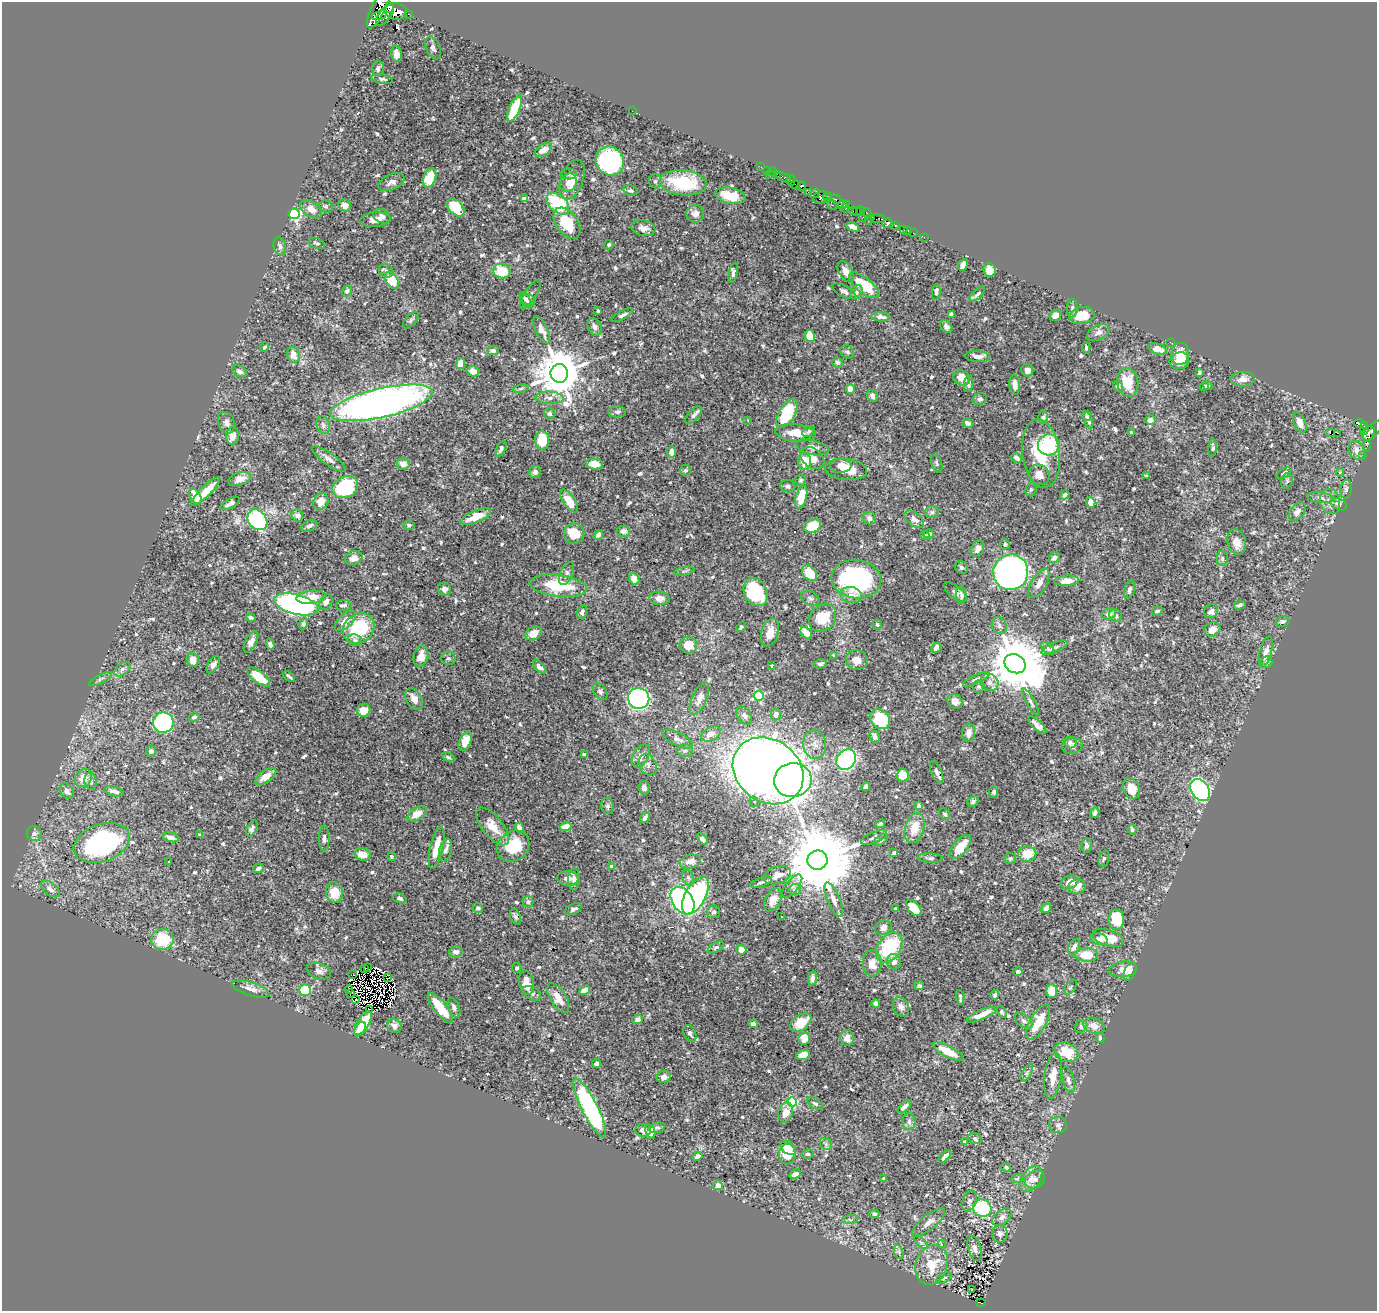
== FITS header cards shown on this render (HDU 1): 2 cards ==
NAXIS1  =                 1375
NAXIS2  =                 1309

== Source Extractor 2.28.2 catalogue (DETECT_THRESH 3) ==
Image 1375 x 1309 px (HDU 1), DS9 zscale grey, 1 PNG px = 1 image px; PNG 1379 x 1313 px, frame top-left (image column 1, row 1309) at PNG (2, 2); each listed source drawn as its Kron ellipse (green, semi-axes under 4 px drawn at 4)
Background 0.337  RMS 0.0079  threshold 0.0238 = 3 sigma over >= 5 px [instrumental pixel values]
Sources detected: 736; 5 with non-positive FLUX_AUTO (blend fragments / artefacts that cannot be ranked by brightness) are neither listed nor drawn; of the other 731, the 500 brightest by FLUX_AUTO listed and drawn (231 fainter detections omitted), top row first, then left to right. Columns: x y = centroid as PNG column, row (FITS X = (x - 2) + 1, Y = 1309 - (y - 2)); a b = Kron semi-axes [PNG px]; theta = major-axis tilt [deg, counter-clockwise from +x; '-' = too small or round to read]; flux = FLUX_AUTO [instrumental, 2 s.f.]
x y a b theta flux
379 6 25 7 65 3100
389 7 6 4 86 1600
396 11 11 8 -6 4700
409 14 3 2 - 120
379 15 8 4 16 1000
385 15 13 6 54 2000
433 48 12 7 -66 2.9
396 54 8 5 -85 3.8
378 68 7 6 - 2.3
382 79 11 5 -7 1.4
515 109 14 5 66 20
632 111 2 2 - 3.1
543 150 10 5 31 4.1
610 161 15 14 - 110
761 167 2 2 - 8.6
767 170 2 2 - 8.6
773 172 4 2 - 12
568 174 8 5 -1 1
769 175 3 2 - 72
776 175 3 2 - 19
783 177 8 3 -23 42
430 178 10 6 70 15
572 180 20 11 70 7.5
655 181 7 6 - 1.5
791 181 5 4 - 370
391 182 14 7 25 2.8
568 183 9 8 - 3.2
683 183 23 12 -5 31
795 185 5 3 - 370
802 186 4 3 - 440
630 191 7 5 -14 1.2
808 192 2 2 - 6.2
815 193 5 3 - 230
730 196 15 8 -13 12
820 197 7 6 - 420
828 197 5 3 - 420
524 199 4 4 - 4.7
835 199 6 3 -19 310
558 204 13 8 -42 36
847 204 4 3 - 170
345 205 6 5 - 4
832 205 6 3 -49 160
842 205 5 4 - 140
326 206 7 6 - 1.1
456 207 10 7 -49 17
845 208 4 3 - 220
311 209 12 7 -32 4.8
853 211 3 2 - 89
856 211 3 3 - 88
860 211 5 3 - 370
867 213 5 3 - 20
294 214 5 5 - 97
695 214 9 8 - 3.4
382 216 9 6 -29 2.2
863 217 3 2 - 39
872 218 3 2 - 24
878 219 7 4 -8 65
375 220 15 7 5 4.7
868 221 2 2 - 4.7
567 223 18 11 -55 19
887 223 5 4 - 510
895 225 3 3 - 150
853 227 7 4 -23 3.7
643 228 12 8 -12 3.8
904 229 4 3 - 18
908 230 3 2 - 10
913 233 3 2 - 1.1
924 237 2 2 - 5.7
317 243 8 5 -21 1.1
609 245 5 4 - 1.2
280 246 9 6 -76 2
963 265 6 4 67 3.1
989 270 7 6 - 6.1
386 271 8 6 -34 1.4
502 271 8 7 - 15
846 271 11 7 -60 5.5
733 273 10 4 79 1.5
392 280 9 6 -54 13
864 285 18 7 -38 21
347 291 6 4 56 0.97
844 291 13 5 -26 1.7
856 292 7 5 54 1.4
936 292 8 4 83 1.6
977 294 10 4 43 1.6
530 295 17 6 57 1.9
525 298 7 4 -56 1.3
528 301 7 6 - 1.9
1072 308 9 5 90 1.7
598 311 3 3 - 1.1
951 314 4 4 - 1.9
622 315 12 4 27 1.8
1082 315 13 8 9 8.7
1055 316 6 5 - 3.7
881 317 9 4 -3 2.4
411 320 10 5 46 1.2
595 327 9 6 -63 2.5
946 327 7 5 -46 1.9
542 330 15 6 -63 4.8
1098 333 12 7 27 2.7
810 336 6 5 - 9
1170 342 2 2 - 2
264 347 5 4 - 1
1086 348 5 3 - 1.1
1157 349 9 5 -16 4.6
493 350 6 4 0 2.4
847 352 7 6 - 1.6
1180 354 11 9 83 7.8
293 355 8 6 -74 5.6
977 356 12 5 -4 3
1179 361 10 8 16 7.7
460 363 5 4 - 5.7
837 363 5 5 - 1.4
1027 370 6 6 - 2.7
240 371 8 5 -30 1.9
473 371 6 5 - 5.6
1199 372 4 3 - 0.98
559 373 9 9 - 2700
962 378 9 7 -31 5
1243 379 12 7 3 3.4
1128 382 14 10 -79 11
969 384 8 4 84 1.6
1015 385 10 5 -85 3.6
1208 385 5 4 - 1
1118 386 5 4 - 1.5
1204 387 5 4 - 0.97
521 389 8 4 10 1.1
850 389 4 4 - 6
873 396 6 5 - 2.3
549 398 14 6 -3 3.2
980 399 7 6 - 1.9
381 403 52 14 13 370
617 412 9 5 1 1.5
550 414 6 5 - 1.4
787 414 16 8 59 33
694 415 11 5 47 1.6
1087 416 5 3 - 0.95
1043 417 7 5 89 0.99
748 420 3 3 - 2.5
1150 420 5 5 - 2.9
1088 421 8 4 -74 1.3
226 423 11 8 -70 2.7
968 423 6 4 -30 2.1
1300 423 11 5 -66 4.4
1359 423 5 4 - 130
323 425 9 6 -69 1.9
1364 426 4 3 - 120
1364 430 5 3 - 58
809 431 7 5 33 0.97
1372 431 13 6 46 550
1131 432 3 3 - 1.1
796 433 20 8 -6 7.7
1330 433 2 2 - 400
1337 433 3 2 - 180
1369 433 7 5 61 290
232 436 9 6 85 3.8
542 440 9 7 -87 12
1049 445 11 10 - 24
1367 446 5 2 - 7
812 447 17 7 -14 3.9
1213 448 9 4 87 1.4
501 449 8 4 64 1.6
1357 450 10 7 -64 3.3
671 452 6 4 90 3
1041 453 34 18 -83 31
1363 455 3 2 - 2.4
812 458 13 9 -37 5.7
1017 458 6 4 -40 2.1
329 459 20 6 -36 3.4
804 461 8 6 -84 8
937 463 10 5 -72 1.2
403 464 6 6 - 3.6
594 464 8 5 -5 5.9
841 466 11 7 3 3.9
846 469 21 10 -6 8.7
686 470 5 5 - 1.7
535 472 6 6 - 2.2
1340 472 4 3 - 1.1
1284 473 8 4 31 1.4
1039 475 11 9 -41 4.4
1147 476 3 3 - 0.96
240 479 12 6 19 5.5
800 480 5 5 - 1
1287 481 8 5 72 1
787 486 7 6 - 1.7
345 487 13 10 25 39
1031 489 7 5 75 0.95
1346 489 9 5 83 1.6
206 491 19 5 44 10
1065 495 5 4 - 1.7
196 496 8 5 -60 8.4
801 497 12 5 76 13
1321 498 14 5 -6 2.3
569 501 13 6 -54 11
1330 501 13 10 -74 4.4
321 502 9 7 58 5.9
1091 503 5 4 - 4.9
230 504 11 4 29 2.8
1339 504 9 5 -26 3.6
932 512 7 6 - 1.3
1297 512 10 6 51 3.2
297 516 6 5 - 2.5
476 517 16 6 22 9.6
869 518 7 6 - 2.1
914 519 11 6 -38 3.6
257 520 11 9 -51 71
409 525 5 4 - 1.3
309 526 8 5 25 1.8
812 526 8 6 22 21
623 531 6 5 - 2.9
574 533 10 10 - 14
929 534 5 4 - 1.5
598 535 5 4 - 2
925 535 4 3 - 1.4
1237 542 13 9 -74 5
1005 544 5 5 - 0.98
978 548 8 6 66 3.6
354 558 9 7 14 5.3
1054 558 6 4 44 2.1
1222 559 7 5 -89 1.2
961 568 7 6 - 1.3
684 571 10 3 11 1
1011 572 18 17 - 230
567 573 12 6 68 2.2
809 573 9 6 -48 13
634 579 6 5 - 6.9
856 579 25 19 -7 73
1067 581 12 5 3 5.3
1039 583 16 7 59 4.9
558 586 29 10 -7 27
445 589 6 6 - 2.6
1129 590 9 5 76 1.6
756 592 15 11 -63 35
955 592 13 6 -39 1.8
851 595 11 8 -12 3.7
961 595 8 5 -84 1.5
311 597 15 6 5 9.6
659 598 10 6 -3 4.9
810 598 10 6 -27 1.7
326 602 8 6 59 2.8
296 604 23 10 -14 160
344 605 8 5 -1 1.3
1240 605 6 4 16 1.3
1157 611 5 4 - 1.3
1211 611 7 6 - 2.9
582 612 7 5 76 1.6
1109 614 7 5 20 3.4
1116 616 7 6 - 1.3
251 618 5 3 - 1.5
823 618 15 12 52 14
345 621 13 7 43 5.7
1282 621 7 5 12 1.4
303 623 6 4 71 1.1
877 625 5 4 - 1
999 626 9 7 -58 1.9
741 627 5 3 - 1.1
359 628 17 14 37 31
1212 629 8 7 - 4.6
534 633 9 6 30 6.2
770 633 14 8 74 6.7
806 633 7 4 -47 6.2
355 640 7 5 -21 1.1
251 642 11 5 63 3.9
270 644 6 4 -73 1.7
688 645 9 8 - 9.7
936 648 5 4 - 2.2
1048 648 8 4 -45 1.3
1055 648 14 4 22 2
1266 652 16 6 76 4.1
421 656 11 7 75 5.3
833 656 3 3 - 1.5
448 658 7 6 - 1.3
193 660 7 6 - 4.7
857 660 11 9 -23 5
1267 662 6 5 - 1.3
820 664 6 4 10 1.3
1015 664 11 9 -32 4500
213 665 9 5 58 2
772 665 3 3 - 1.2
539 667 9 4 -50 2.3
122 669 9 5 37 1.8
289 676 7 2 -40 1.2
259 677 13 6 -38 11
101 679 12 4 28 1.5
976 679 14 4 25 1.8
989 682 9 8 - 3.7
979 687 6 6 - 1.2
600 692 9 6 -57 1.5
758 696 5 5 - 62
639 698 10 10 - 160
699 698 17 7 66 4.5
414 699 12 7 -62 4.5
955 701 8 6 -40 3.3
1031 702 15 3 -62 1.6
364 710 7 6 - 6.3
776 714 6 5 - 2.8
744 716 10 6 -56 2.2
194 717 5 4 - 1.5
880 719 11 9 -38 29
163 723 10 10 - 100
1037 725 12 4 -43 3.3
969 733 9 6 86 3.1
711 734 10 6 29 5
875 737 6 5 - 2
678 739 16 6 -26 2.9
465 741 10 5 64 10
1070 743 6 5 - 1.1
815 744 14 11 -84 5.6
1072 746 10 7 15 1.9
685 750 8 6 0 1.5
151 751 5 5 - 2
584 755 4 3 - 1.1
641 756 12 7 60 3.3
448 757 7 4 -30 1
846 760 11 9 50 110
648 765 11 8 -61 2
768 771 37 31 -37 820
937 772 11 5 -66 1.8
903 775 6 6 - 14
266 776 12 6 34 5.4
83 778 10 8 51 5.9
793 780 19 17 10 160
90 781 9 6 -82 2.2
866 787 4 4 - 2.7
644 788 7 5 -84 1.8
1131 789 11 8 -66 7.4
1200 790 12 8 -54 120
67 791 8 6 -50 2.5
114 791 10 4 -14 2.3
994 792 5 4 - 1.1
973 801 6 5 - 1.2
754 802 5 4 - 1.1
607 806 8 6 -79 1.4
919 806 4 3 - 4.7
1095 813 5 4 - 1.2
417 814 10 6 34 7.2
945 814 6 5 - 1.6
645 817 6 4 54 1.9
880 824 5 4 - 1.7
493 826 23 10 -51 9.2
566 827 6 4 11 4.9
252 828 8 5 62 1.8
519 828 5 4 - 3.1
915 828 15 9 74 11
1132 829 5 4 - 1.2
34 834 7 7 - 1.6
200 835 3 3 - 0.98
171 837 8 4 -14 2.7
324 838 13 5 89 1.6
874 838 14 5 22 1.8
702 839 6 4 -54 2.9
881 840 7 5 38 1.2
102 843 29 18 19 90
1086 845 7 5 86 1.3
513 846 17 14 38 22
960 847 14 7 51 12
437 848 21 6 77 10
446 850 11 6 74 2.2
894 852 4 4 - 1.9
362 854 8 6 -11 6.4
1027 854 9 7 4 13
392 856 4 4 - 1.1
930 858 12 4 -3 1.4
1010 858 6 5 - 1.1
1104 859 8 5 72 1.1
817 860 10 9 - 8500
168 862 3 3 - 1.7
690 862 11 7 12 5.4
612 866 4 3 - 3.4
258 868 5 3 - 1.5
777 875 14 8 18 5.4
688 877 7 5 -71 1.5
568 878 10 7 -4 3.6
574 879 11 6 87 2.4
761 882 11 4 18 1.3
1069 882 9 6 21 4.7
792 886 14 6 50 2.5
1077 887 9 7 16 4.9
50 889 11 6 -37 2.9
795 890 6 5 - 2.3
334 893 10 8 -79 9.8
695 896 21 10 60 81
400 898 7 4 -20 1.2
834 899 18 6 -68 4.6
773 900 12 7 65 5.5
683 901 15 10 -55 150
528 902 5 5 - 1.9
478 908 5 5 - 1.1
914 908 10 5 -47 12
1046 908 5 4 - 2.2
573 909 9 5 25 1.5
895 909 4 3 - 1.5
714 912 6 6 - 1.5
515 916 8 5 -67 1.5
782 916 3 2 - 1.3
1116 920 10 8 89 14
883 928 8 7 - 3.1
1108 938 16 8 -16 9.6
1099 939 9 6 -18 2.6
162 940 11 10 - 24
716 947 8 5 29 1.1
1074 947 8 5 64 2.8
889 948 16 11 54 37
741 950 5 4 - 5.9
456 952 6 5 - 3
1086 955 11 7 -1 11
894 962 8 7 - 3.1
872 963 13 9 -89 6.2
368 968 3 2 - 1.6
517 968 5 4 - 1.3
365 969 2 2 - 1
1123 969 14 7 7 6.9
319 971 12 7 -20 2.6
1018 971 5 4 - 1.2
1130 971 10 5 65 2.1
353 975 2 2 - 0.99
388 978 3 2 - 1.2
812 978 7 4 81 2.4
526 983 12 7 -79 9.4
919 986 5 4 - 1.5
1070 987 8 5 56 0.99
251 989 19 6 -17 3.5
349 989 4 2 - 2
305 990 6 5 - 25
585 990 6 4 32 3.7
1052 991 7 5 89 10
350 993 3 2 - 1.6
532 993 10 6 -27 2.2
995 995 5 4 - 1.2
960 997 7 3 -86 1.3
558 998 17 8 -59 7
355 1000 3 2 - 1.4
876 1004 4 4 - 2.1
901 1007 10 7 -64 2.8
440 1008 18 6 -51 14
454 1008 10 5 -69 2.1
370 1009 3 2 - 1.1
1002 1012 6 4 -61 1.4
981 1015 16 5 23 8.5
637 1019 5 4 - 1.8
1024 1021 10 6 -36 1.6
1038 1022 19 8 61 15
801 1023 12 7 36 11
363 1024 14 6 60 18
753 1024 5 4 - 1.8
394 1026 7 6 - 3.1
1081 1026 7 5 46 1.4
1094 1026 11 7 -22 3.8
360 1029 7 5 50 11
690 1033 9 5 -63 1.7
804 1038 6 6 - 7.3
847 1038 8 6 -78 3.3
1100 1038 5 4 - 1.1
948 1051 17 5 -27 11
1067 1052 12 9 -27 15
803 1055 7 5 16 7.8
597 1064 4 4 - 1.9
1027 1073 10 4 61 1.3
1053 1076 23 8 82 8.7
664 1077 7 6 - 3
1068 1080 13 6 -75 2.1
792 1102 5 5 - 44
815 1104 9 5 -32 1.3
904 1107 8 4 40 2.5
590 1108 33 8 -63 95
786 1113 10 7 76 5.9
909 1122 8 6 -89 1.8
1058 1125 9 8 - 1.9
657 1128 8 5 13 1.2
643 1130 8 6 -5 2.5
650 1132 7 4 -66 7.3
975 1138 7 5 -25 1.8
965 1142 4 3 - 2.2
826 1144 7 5 -48 1.2
788 1148 8 6 -39 9.7
787 1154 10 8 86 14
807 1154 6 4 13 1.4
698 1156 5 4 - 2.4
945 1156 7 3 48 2
1006 1167 5 4 - 1.2
795 1174 6 4 27 2.7
884 1178 3 3 - 1.2
1017 1179 7 4 19 1
1031 1179 15 9 53 4.5
1035 1179 10 8 28 2.4
718 1185 5 4 - 4.4
969 1201 11 7 69 1.9
982 1208 9 8 - 42
874 1214 5 4 - 0.98
1002 1217 11 6 40 2.1
850 1219 8 4 7 1.1
928 1223 20 7 39 4.3
1000 1234 9 8 - 2.5
921 1242 9 3 -45 0.99
942 1244 4 3 - 6.8
974 1248 13 6 -74 2.2
899 1252 7 4 -71 1.1
932 1265 20 16 71 13
944 1278 8 4 31 1
971 1289 3 2 - 1.5
981 1303 4 3 - 12
At the frame edge (FLAGS 8, measured only in part): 1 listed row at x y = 379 6
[231 fainter detections neither listed nor drawn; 5 non-positive-flux detections neither listed nor drawn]